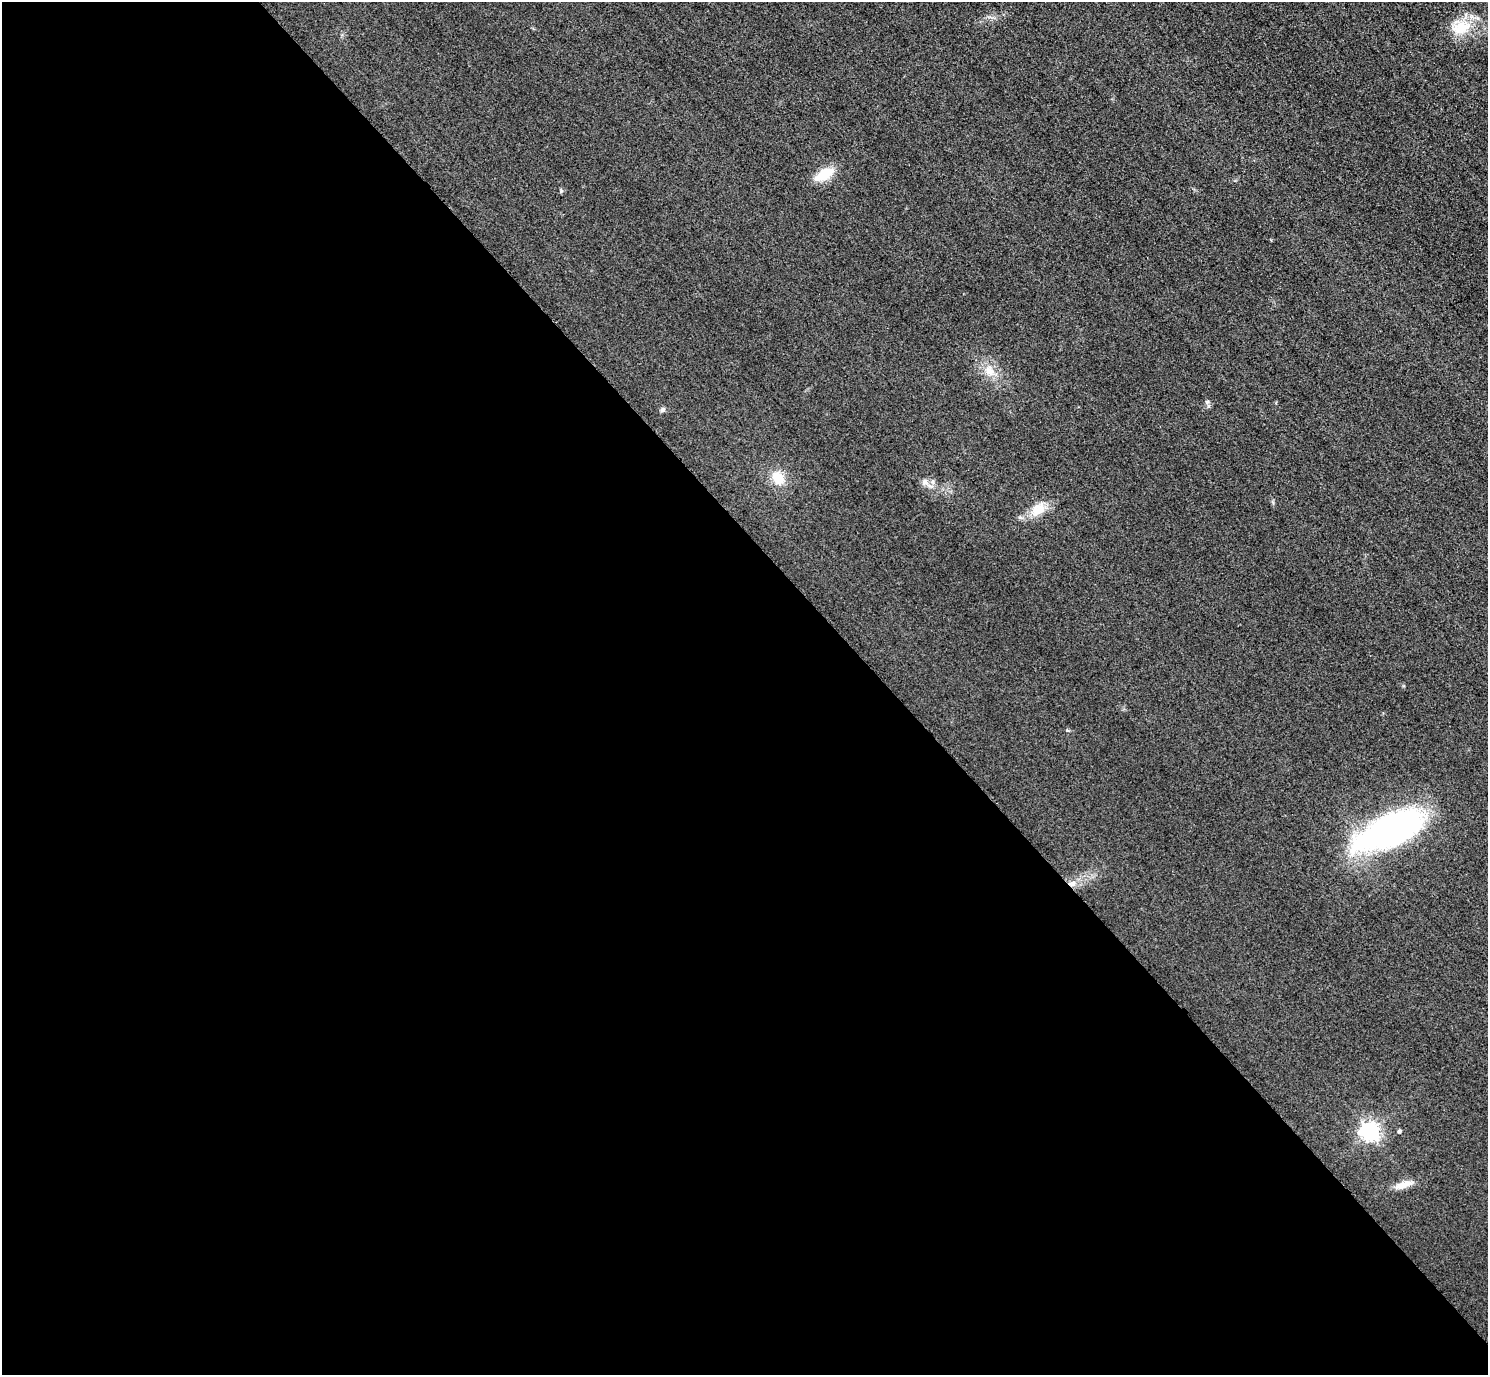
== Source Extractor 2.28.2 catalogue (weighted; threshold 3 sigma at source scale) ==
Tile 9 of 4 x 4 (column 1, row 3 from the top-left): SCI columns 32-1517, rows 1558-2930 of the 6005 x 6003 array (HDU 1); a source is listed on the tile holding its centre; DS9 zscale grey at full resolution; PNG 1490 x 1377 px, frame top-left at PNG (2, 2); no overlay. Shown black and unused: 60% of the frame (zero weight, under 3 of 4 exposures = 3% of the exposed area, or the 3 px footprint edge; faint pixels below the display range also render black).
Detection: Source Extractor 2.28.2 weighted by HDU 2 'WHT'; one run over the whole footprint, this tile lists its part. Background 0.0513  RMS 0.016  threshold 0.0718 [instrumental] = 3 sigma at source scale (4.5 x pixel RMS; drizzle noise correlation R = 1.50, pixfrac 1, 0.05/0.05 arcsec/px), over >= 5 px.
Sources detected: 13; all 13 listed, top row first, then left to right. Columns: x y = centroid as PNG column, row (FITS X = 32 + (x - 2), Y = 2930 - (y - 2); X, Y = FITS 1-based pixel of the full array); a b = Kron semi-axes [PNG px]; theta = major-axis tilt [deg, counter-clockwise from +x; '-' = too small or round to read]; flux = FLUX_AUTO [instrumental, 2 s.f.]
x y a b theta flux
1461 28 28 18 21 46
824 174 20 10 31 45
990 371 15 12 -52 21
1207 402 6 5 - 2.8
662 410 7 6 - 3.5
778 478 14 11 -53 33
925 482 10 7 -68 7.6
1038 509 24 15 46 29
1390 830 78 30 23 460
1073 883 9 7 46 8.4
1370 1131 7 7 - 690
1399 1131 5 4 - 3.5
1403 1185 23 8 21 16
Overlapping masked pixels (flux is a lower limit): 1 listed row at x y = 1073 883
Unlisted compact peaks at least as high as the median listed source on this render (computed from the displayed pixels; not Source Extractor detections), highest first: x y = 1067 730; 1403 686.